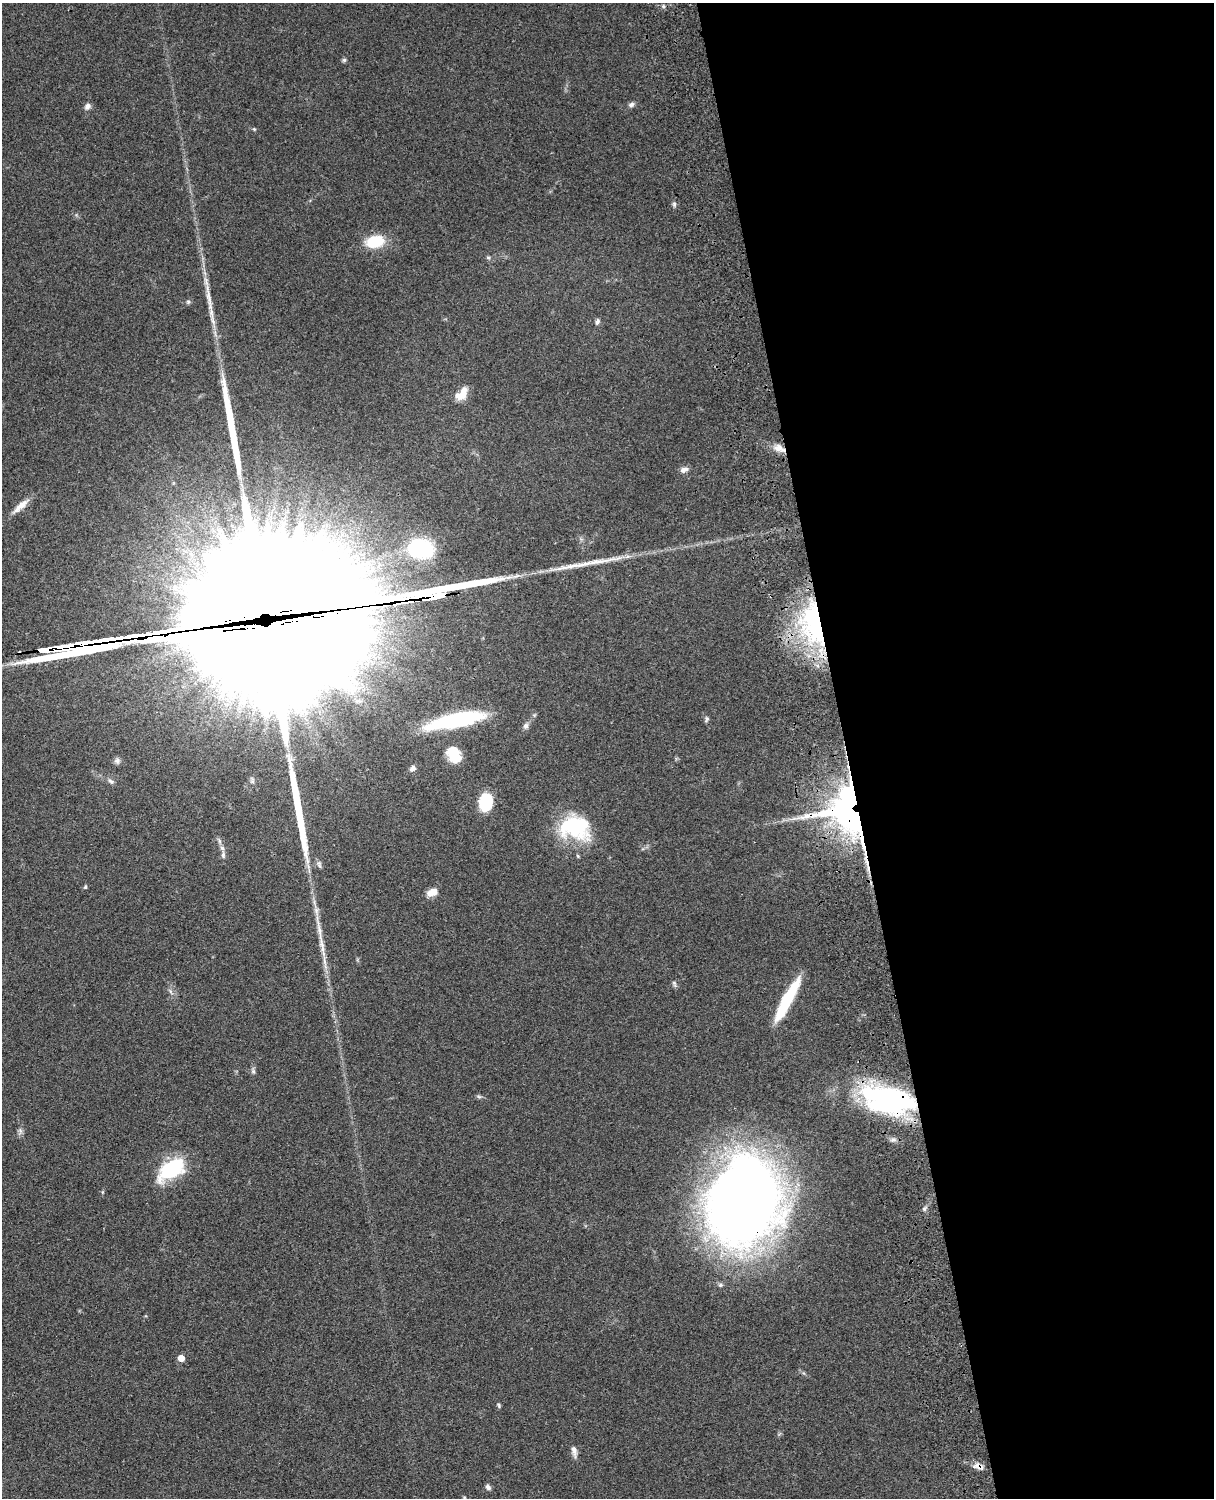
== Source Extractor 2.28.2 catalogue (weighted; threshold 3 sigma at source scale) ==
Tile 8 of 4 x 3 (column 4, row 2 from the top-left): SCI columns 3759-4970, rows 1773-3268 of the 5089 x 4927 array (HDU 1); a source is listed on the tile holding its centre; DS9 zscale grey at full resolution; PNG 1216 x 1500 px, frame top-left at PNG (2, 3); no overlay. Shown black and unused: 30% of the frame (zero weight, under 3 of 4 exposures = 6% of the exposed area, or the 3 px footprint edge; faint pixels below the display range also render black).
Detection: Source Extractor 2.28.2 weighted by HDU 2 'WHT'; one run over the whole footprint, this tile lists its part. Background 0.0961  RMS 0.0063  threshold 0.0281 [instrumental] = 3 sigma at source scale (4.5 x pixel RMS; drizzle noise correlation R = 1.50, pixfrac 1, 0.05/0.05 arcsec/px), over >= 5 px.
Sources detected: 69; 4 inside a brighter object's white glare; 5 cosmic-ray / hot-pixel residue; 6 long thin detections or spike segments (spike, bleed or trail) — not listed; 2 inside a brighter listed object's ellipse — not listed separately; the other 52 listed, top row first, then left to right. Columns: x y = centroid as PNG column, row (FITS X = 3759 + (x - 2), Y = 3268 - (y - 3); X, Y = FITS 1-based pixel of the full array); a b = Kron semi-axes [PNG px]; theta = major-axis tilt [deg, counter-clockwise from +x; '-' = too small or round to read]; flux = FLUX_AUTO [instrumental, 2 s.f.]
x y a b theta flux
663 6 6 4 -72 0.93
344 60 6 6 - 1.1
631 104 8 6 33 1.8
87 106 9 7 47 2.3
254 129 6 4 -45 0.75
674 204 8 5 -82 1.4
375 241 17 11 12 24
488 258 6 4 -1 0.88
188 302 6 5 - 1.1
597 321 7 5 67 1.9
463 393 18 9 72 7.1
779 448 17 8 -20 5.9
684 470 10 6 16 3
20 506 26 7 41 6.6
420 549 24 18 -3 59
437 596 28 7 5 1700
813 624 58 27 -80 90
270 629 168 78 5 52000
707 719 8 4 69 1.2
455 720 59 13 12 72
526 726 8 7 - 2.1
454 754 19 13 -64 20
117 761 8 7 - 2.1
412 768 9 6 36 2.3
111 781 9 5 -44 1.7
485 802 16 11 82 29
854 813 38 27 -28 370
575 827 36 27 -16 48
223 855 11 6 -89 2.3
578 856 5 4 - 0.79
319 864 11 6 -68 1.9
85 887 5 4 - 0.88
432 892 13 8 18 5.8
322 943 33 7 -78 9.7
674 984 9 5 -72 1.4
788 997 46 10 61 32
253 1071 10 5 -83 1.6
479 1096 8 4 -9 1.2
885 1104 66 20 -7 95
20 1131 10 5 -82 1.9
893 1140 9 6 6 2
171 1169 33 18 35 42
102 1192 6 4 90 0.65
744 1202 70 56 67 770
924 1209 6 5 - 1.4
720 1285 7 5 -20 1.2
181 1358 5 4 - 8.4
499 1405 6 4 -71 0.94
574 1451 15 6 -76 3.3
978 1466 15 8 -16 4
488 1487 7 5 -47 2
464 1497 6 3 -18 0.71
Overlapping masked pixels (flux is a lower limit): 8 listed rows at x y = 779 448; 437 596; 813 624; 270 629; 854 813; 885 1104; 744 1202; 978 1466
Isophote crosses this tile's border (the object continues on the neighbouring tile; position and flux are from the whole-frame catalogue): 1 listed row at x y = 270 629